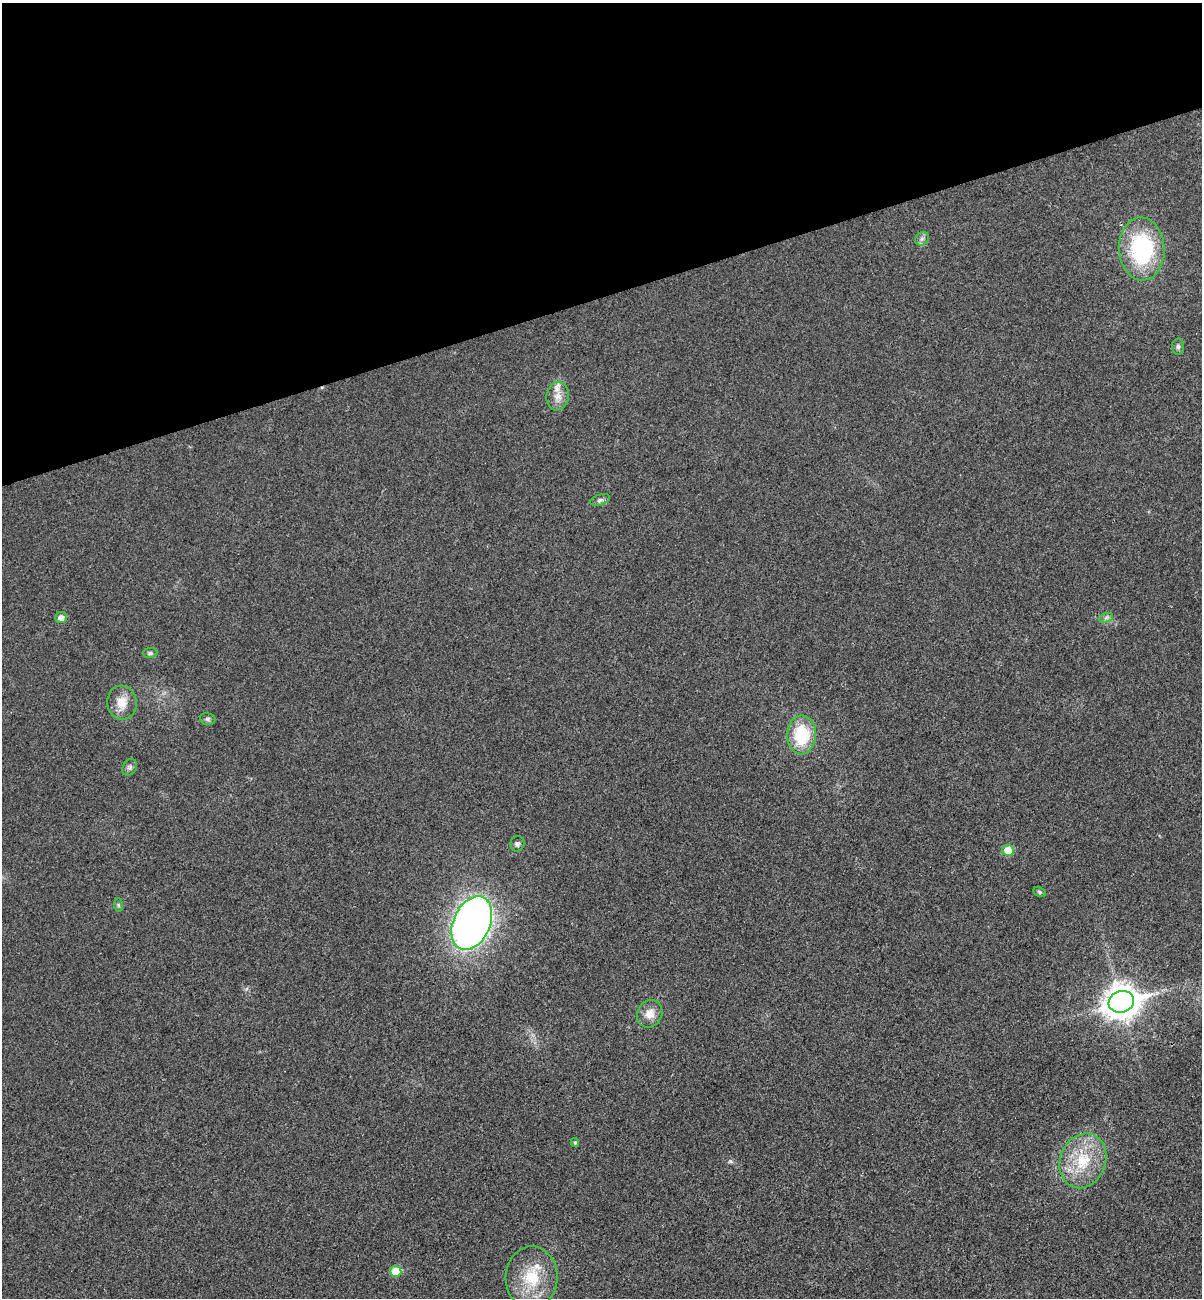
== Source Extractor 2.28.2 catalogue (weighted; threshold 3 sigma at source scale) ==
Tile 3 of 4 x 4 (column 3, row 1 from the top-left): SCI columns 2564-3763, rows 3945-5240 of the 5253 x 5299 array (HDU 1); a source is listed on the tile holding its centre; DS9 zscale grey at full resolution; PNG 1204 x 1300 px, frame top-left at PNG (2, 3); each listed source drawn as its Kron ellipse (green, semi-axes under 4 px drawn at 4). Shown black and unused: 23% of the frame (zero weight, under 3 of 4 exposures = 6% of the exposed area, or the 3 px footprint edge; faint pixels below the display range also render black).
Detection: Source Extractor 2.28.2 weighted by HDU 2 'WHT'; one run over the whole footprint, this tile lists its part. Background 0.0197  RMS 0.0064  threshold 0.0286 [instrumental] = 3 sigma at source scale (4.5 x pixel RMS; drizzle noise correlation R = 1.50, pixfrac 1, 0.05/0.05 arcsec/px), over >= 5 px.
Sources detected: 24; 1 inside a brighter listed object's ellipse — not listed separately; the other 23 listed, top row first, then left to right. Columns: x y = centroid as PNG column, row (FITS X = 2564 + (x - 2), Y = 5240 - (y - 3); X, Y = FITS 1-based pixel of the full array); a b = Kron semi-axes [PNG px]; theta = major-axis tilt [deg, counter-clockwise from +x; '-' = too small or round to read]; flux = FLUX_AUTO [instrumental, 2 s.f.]
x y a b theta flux
922 239 7 6 - 1.8
1142 249 31 23 -87 67
1178 347 8 6 88 1.7
557 396 14 11 81 6
600 500 10 5 18 1.8
61 617 6 5 - 3.8
1106 618 7 4 19 1.4
150 653 7 5 1 1.3
122 703 17 15 -84 8.9
208 719 8 6 -14 1.5
801 735 19 14 87 31
130 767 9 7 59 1.9
517 844 8 7 - 1.8
1008 850 5 5 - 13
1040 892 7 4 -27 0.97
118 905 7 4 -89 1.1
472 923 28 18 66 390
1121 1002 13 10 18 1100
650 1014 14 12 60 7.2
575 1143 4 3 - 1
1083 1161 28 23 68 27
396 1271 5 5 - 16
532 1277 31 26 87 27
Unlisted compact peaks at least as high as the median listed source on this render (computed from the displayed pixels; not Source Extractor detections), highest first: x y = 730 1161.